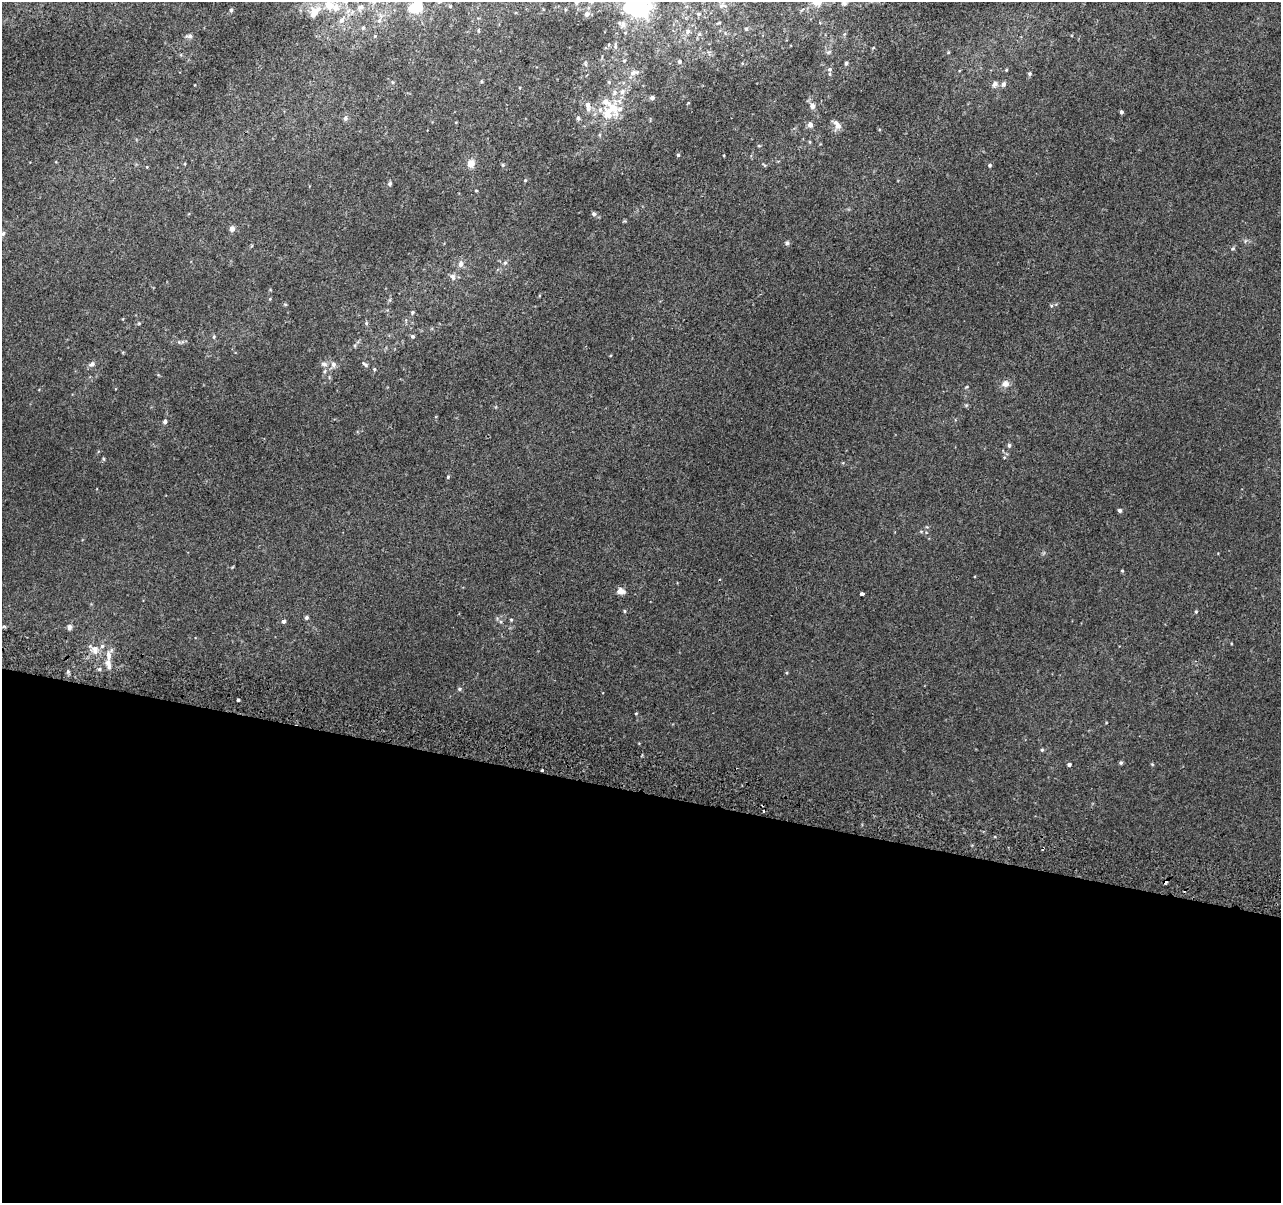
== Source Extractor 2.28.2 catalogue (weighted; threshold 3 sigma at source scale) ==
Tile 14 of 4 x 4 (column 2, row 4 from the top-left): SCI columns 1300-2578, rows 328-1528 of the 5152 x 5395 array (HDU 1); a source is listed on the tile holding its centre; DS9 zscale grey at full resolution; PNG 1283 x 1205 px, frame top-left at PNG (2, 2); no overlay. Shown black and unused: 34% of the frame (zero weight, under 2 of 3 exposures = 2% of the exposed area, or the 3 px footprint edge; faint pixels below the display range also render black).
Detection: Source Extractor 2.28.2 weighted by HDU 2 'WHT'; one run over the whole footprint, this tile lists its part. Background 0.00537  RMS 0.0056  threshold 0.025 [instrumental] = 3 sigma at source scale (4.5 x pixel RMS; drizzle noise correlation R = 1.50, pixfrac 1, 0.0396/0.0396 arcsec/px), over >= 5 px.
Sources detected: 118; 1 inside a brighter object's white glare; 2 cosmic-ray / hot-pixel residue — not listed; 9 inside a brighter listed object's ellipse — not listed separately; the other 106 listed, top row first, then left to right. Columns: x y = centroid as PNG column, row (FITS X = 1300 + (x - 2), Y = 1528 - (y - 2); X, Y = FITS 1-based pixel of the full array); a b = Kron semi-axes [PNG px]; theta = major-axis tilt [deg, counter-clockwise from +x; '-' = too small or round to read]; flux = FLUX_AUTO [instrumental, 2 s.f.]
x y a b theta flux
592 2 6 4 90 1
844 3 6 6 - 1.5
417 5 10 9 - 11
638 5 13 12 - 120
450 6 4 3 - 0.39
722 6 13 7 2 2.5
360 7 14 10 53 4.6
231 10 5 4 - 1.1
315 11 16 12 47 8.3
587 14 6 6 - 2.5
698 14 6 5 - 0.79
342 20 11 7 51 3.1
379 21 8 6 49 2
623 24 13 8 70 3.9
363 28 6 5 - 0.93
746 29 5 4 - 0.62
478 31 4 3 - 0.53
688 31 7 6 - 1.6
190 36 8 6 -7 1.6
615 46 11 5 86 1.6
873 48 4 3 - 0.49
948 53 5 3 - 0.49
624 61 5 4 - 0.7
679 61 5 4 - 1.4
846 63 5 4 - 0.91
585 64 9 4 -89 1.1
829 69 7 7 - 1.4
633 73 11 7 32 2.6
1029 73 5 5 - 0.91
482 81 4 4 - 0.65
609 82 5 5 - 0.74
995 84 9 7 35 2
1003 84 7 5 67 1.7
622 91 9 7 54 2.8
652 98 5 5 - 1.8
588 105 11 7 -79 2.9
812 106 7 6 - 2.9
614 108 18 17 - 14
1121 112 4 3 - 1.2
345 118 8 6 -84 1.4
578 118 7 5 -89 1.1
810 125 6 5 - 2.8
838 126 10 9 - 2.9
600 135 6 4 -71 0.62
678 155 5 4 - 0.88
724 155 4 2 - 0.39
185 164 4 3 - 0.39
471 164 6 5 - 6.9
503 165 5 4 - 0.66
764 165 7 3 -44 0.55
990 165 5 4 - 0.88
525 180 4 4 - 0.57
390 183 5 5 - 0.98
476 191 4 3 - 0.47
594 214 5 5 - 1.5
232 229 7 6 - 2.2
3 233 7 6 - 1.3
787 243 6 5 - 1.2
1233 249 6 5 - 0.88
505 263 6 5 - 1.1
461 264 9 6 79 2.4
453 277 10 7 -71 2
285 304 5 3 - 0.56
412 312 4 4 - 0.86
366 323 6 4 -49 0.69
412 336 5 4 - 0.97
214 337 5 3 - 0.66
179 342 6 4 -44 0.77
92 364 8 6 29 1.9
324 364 10 6 -16 1.8
333 364 8 7 - 2.1
365 364 9 5 -38 1.2
374 369 4 4 - 0.71
325 371 6 4 70 0.85
1005 384 11 9 11 3.1
966 387 5 3 - 0.5
165 422 5 4 - 1.5
1009 445 6 5 - 1.1
103 459 6 4 -89 0.61
448 477 4 4 - 0.65
1120 510 5 4 - 1
921 532 6 4 0 0.72
1122 571 4 3 - 0.64
620 591 10 7 -9 3.1
862 594 4 3 - 6
625 611 5 3 - 0.59
1196 611 4 4 - 0.63
306 617 5 5 - 0.93
511 620 4 4 - 0.62
283 621 4 4 - 1.5
3 627 5 3 - 0.7
69 627 7 6 - 1.8
95 650 11 9 -87 4.6
109 655 13 6 -87 3.6
99 669 5 4 - 1.1
68 671 6 3 72 0.85
786 673 4 4 - 0.58
459 689 5 5 - 0.99
238 700 3 3 - 6.9
636 713 4 4 - 0.49
1042 750 5 4 - 0.7
1121 763 6 5 - 0.82
1152 764 5 4 - 0.5
1069 765 4 4 - 1.3
542 770 3 3 - 1.1
1166 882 4 3 - 1.7
Overlapping masked pixels (flux is a lower limit): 2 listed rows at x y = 542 770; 1166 882
Isophote crosses this tile's border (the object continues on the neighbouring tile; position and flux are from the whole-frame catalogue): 4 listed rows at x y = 592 2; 417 5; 638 5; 3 233